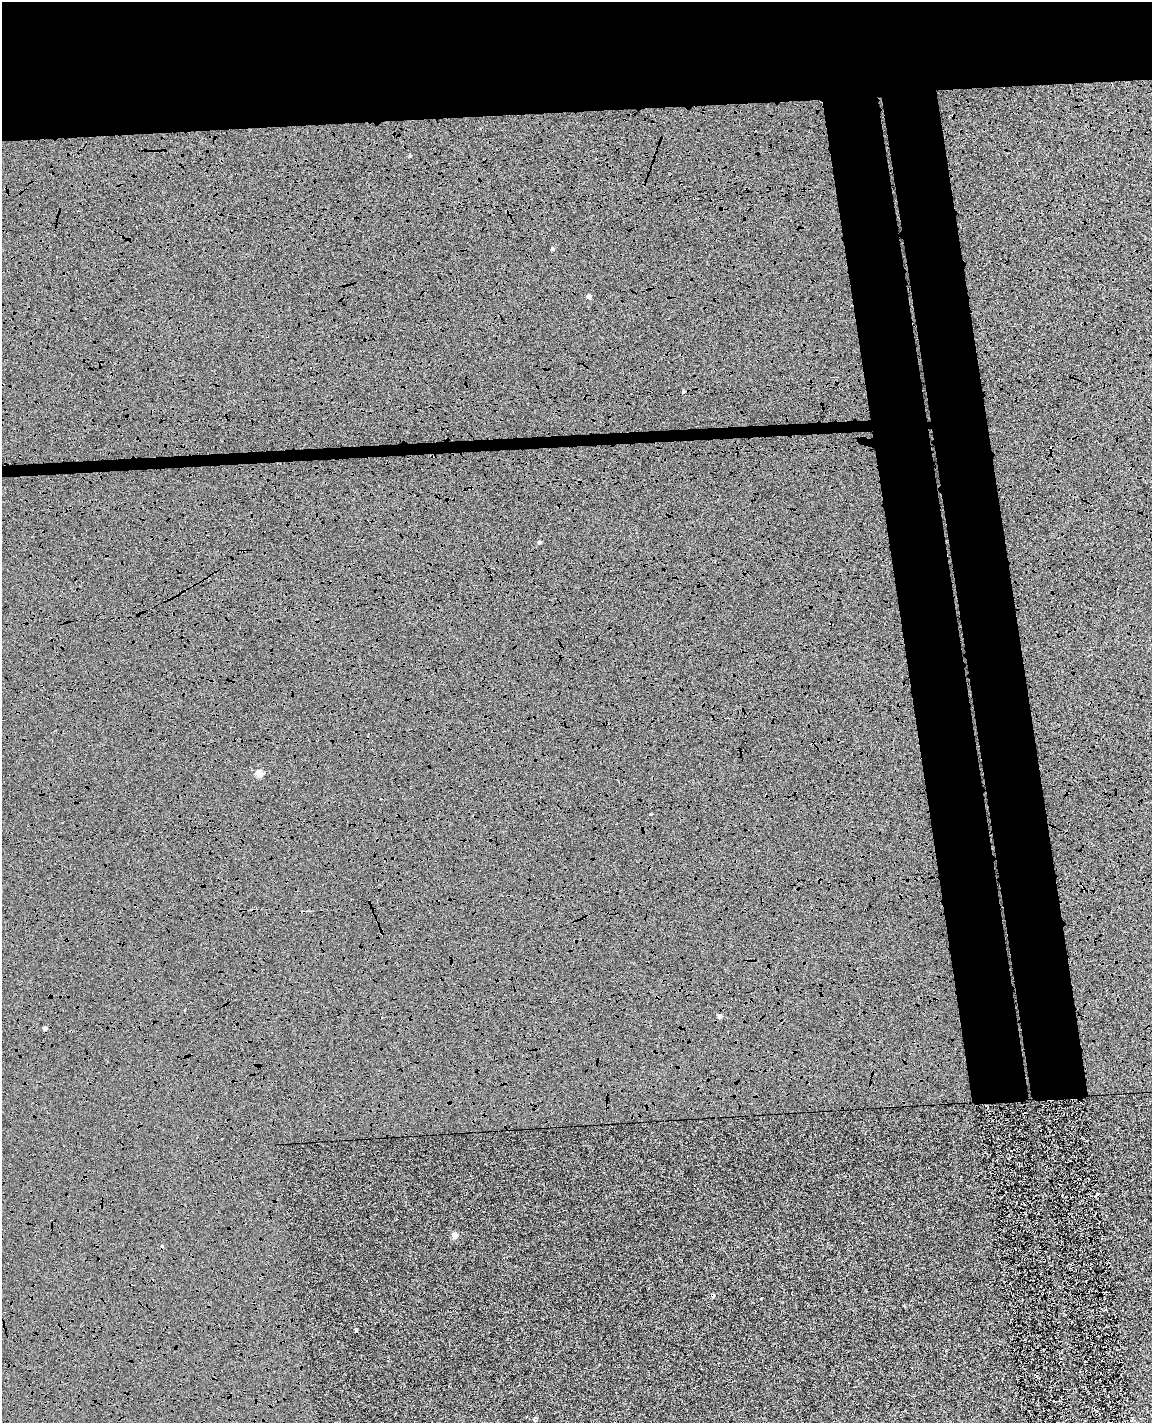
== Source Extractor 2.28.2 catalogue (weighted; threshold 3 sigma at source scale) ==
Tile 2 of 4 x 3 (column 2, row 1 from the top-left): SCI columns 1207-2356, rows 2980-4400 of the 4714 x 4645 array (HDU 1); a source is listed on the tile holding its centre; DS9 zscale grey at full resolution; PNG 1154 x 1425 px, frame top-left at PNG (2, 2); no overlay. Shown black and unused: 16% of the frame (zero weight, under 4 of 8 exposures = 6% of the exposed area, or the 3 px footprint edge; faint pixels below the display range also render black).
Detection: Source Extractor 2.28.2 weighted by HDU 2 'WHT'; one run over the whole footprint, this tile lists its part. Background 0.00602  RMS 0.0054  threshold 0.022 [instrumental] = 3 sigma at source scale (4.09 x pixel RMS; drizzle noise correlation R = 1.36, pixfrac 0.8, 0.05/0.05 arcsec/px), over >= 5 px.
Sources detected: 19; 4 cosmic-ray / hot-pixel residue — not listed; the other 15 listed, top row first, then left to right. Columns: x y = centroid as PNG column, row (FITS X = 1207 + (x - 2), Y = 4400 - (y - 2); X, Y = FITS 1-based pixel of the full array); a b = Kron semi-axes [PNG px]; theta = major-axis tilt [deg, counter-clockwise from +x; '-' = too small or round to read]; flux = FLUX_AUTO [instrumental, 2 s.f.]
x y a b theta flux
410 156 3 3 - 0.69
552 248 4 4 - 0.95
589 296 4 4 - 2.7
683 391 4 3 - 1.1
539 542 4 4 - 1.1
259 774 5 4 - 16
650 814 3 2 - 0.61
719 1016 4 4 - 2.4
45 1028 4 3 - 2
1097 1194 4 3 - 0.72
455 1235 5 4 - 7
713 1296 5 3 - 0.82
356 1330 3 3 - 0.77
1085 1362 3 2 - 0.36
535 1418 6 4 3 0.72